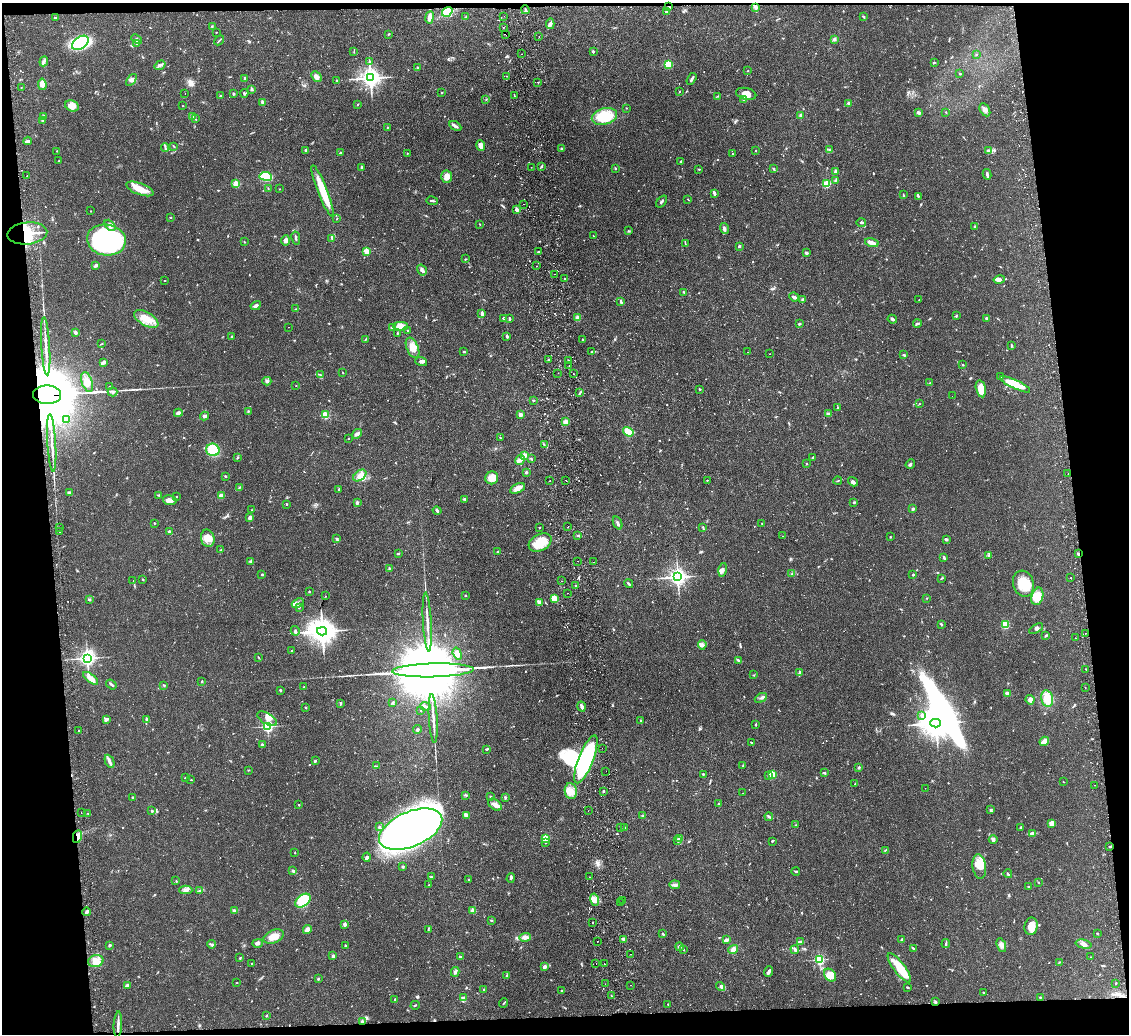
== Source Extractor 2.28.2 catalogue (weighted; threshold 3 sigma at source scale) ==
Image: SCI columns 57-4564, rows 135-4260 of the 4619 x 4496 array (HDU 1 of 3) = the unmasked area's bounding box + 8 px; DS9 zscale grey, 4 x 4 block average (1 PNG px = mean of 4 x 4 image px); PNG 1131 x 1036 px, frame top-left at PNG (2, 3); each listed source drawn as its Kron ellipse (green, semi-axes under 4 px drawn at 4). Shown black and unused: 11% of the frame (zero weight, under 2 of 3 exposures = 3% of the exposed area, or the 3 px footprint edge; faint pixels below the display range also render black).
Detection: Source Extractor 2.28.2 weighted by HDU 2 'WHT'. Background 0.0815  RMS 0.0057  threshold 0.0255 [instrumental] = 3 sigma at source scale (4.5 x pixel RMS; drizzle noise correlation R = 1.50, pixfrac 1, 0.05/0.05 arcsec/px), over >= 5 px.
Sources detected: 977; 6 too faint to see at this stretch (4 x 4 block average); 4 inside a brighter object's white glare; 21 cosmic-ray / hot-pixel residue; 3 long thin detections or spike segments (spike, bleed or trail) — neither listed nor drawn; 25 coinciding with a brighter row at this scale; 26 inside a brighter listed object's ellipse — not listed separately; of the other 892, all 500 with FLUX_AUTO >= 1.66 (the completeness limit of this list) listed and drawn (392 fainter detections not listed), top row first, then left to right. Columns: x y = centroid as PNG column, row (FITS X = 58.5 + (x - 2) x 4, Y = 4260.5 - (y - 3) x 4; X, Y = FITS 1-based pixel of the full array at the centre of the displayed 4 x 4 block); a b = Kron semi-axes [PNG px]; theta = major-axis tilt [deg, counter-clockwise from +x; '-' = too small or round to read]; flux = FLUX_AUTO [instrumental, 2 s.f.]
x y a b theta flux
669 7 3 2 - 4.4
756 7 3 3 - 6.6
525 10 4 2 - 4.1
447 12 5 4 - 90
667 12 4 3 - 5.6
504 16 2 2 - 2
863 16 3 2 - 3.2
429 17 6 3 82 23
466 17 3 2 - 3.2
55 18 2 2 - 5.3
550 24 5 4 - 9.9
212 26 2 2 - 2.2
504 27 2 2 - 2.9
216 32 2 2 - 3.8
389 34 3 2 - 2.6
506 35 2 2 - 2
539 37 2 2 - 2.4
136 39 6 2 -45 7.8
834 39 3 3 - 6.2
219 40 5 2 - 3.3
80 43 9 6 35 280
136 44 2 2 - 3.4
354 51 3 2 - 1.8
593 51 2 2 - 12
521 54 2 2 - 4.3
976 55 2 2 - 1.7
44 61 5 2 - 6.6
369 62 2 2 - 2.5
934 62 2 2 - 2.4
668 64 2 2 - 180
160 65 6 2 34 9.3
417 68 3 2 - 3.8
748 71 2 2 - 3.4
960 74 2 2 - 2
506 76 2 2 - 7.3
316 77 6 3 -46 19
244 78 2 2 - 3.4
370 78 3 3 - 2600
692 79 6 2 59 9
131 80 7 3 54 7.9
337 80 2 2 - 1.7
538 82 2 2 - 3.2
42 84 6 3 -83 23
21 88 2 2 - 1.9
251 89 3 2 - 5.8
680 91 2 2 - 2.1
244 93 4 3 - 4.5
442 93 2 2 - 2.2
185 94 2 2 - 1.7
233 94 3 2 - 4
746 94 10 6 -12 30
221 96 3 2 - 5.4
514 96 2 2 - 2.7
717 96 2 2 - 2.3
486 99 2 2 - 1.9
744 99 3 2 - 2.2
262 102 4 3 - 4.9
849 103 2 2 - 7.1
357 104 2 2 - 2
72 106 7 5 -25 33
183 106 2 2 - 1.7
626 108 2 2 - 2.1
985 110 7 4 -59 12
918 112 3 3 - 7.7
946 112 2 2 - 1.9
800 115 2 2 - 6.1
193 116 2 2 - 65
604 116 13 8 15 120
44 117 2 2 - 36
195 119 2 2 - 3.7
43 120 4 2 - 2.3
455 126 6 2 -31 9.9
387 127 2 2 - 1.8
28 141 4 3 - 6.3
481 145 5 4 - 17
173 146 3 2 - 2.5
165 147 4 2 - 4
562 149 3 3 - 4.2
829 150 2 2 - 2.2
57 151 2 2 - 2
306 151 4 2 - 3.5
756 151 2 2 - 2.6
989 151 4 2 - 4.7
340 152 3 2 - 2.7
407 153 2 2 - 5.5
732 154 2 2 - 1.9
58 161 3 2 - 2
681 161 3 2 - 3.6
362 167 3 2 - 3
531 167 2 2 - 1.9
541 167 3 2 - 3.5
615 168 3 2 - 2.1
699 169 2 2 - 2.9
774 169 2 2 - 4.2
836 171 4 3 - 6.4
987 174 5 2 - 7.1
27 176 2 2 - 3.2
266 176 6 4 -7 170
447 177 6 5 - 23
835 181 3 2 - 2.2
236 184 2 2 - 130
827 184 2 2 - 220
268 188 2 2 - 1.7
140 189 14 5 -21 47
279 189 2 2 - 2.1
322 191 27 5 -69 96
714 193 4 2 - 10
903 195 3 2 - 2.8
918 196 3 2 - 3.8
688 199 3 2 - 1.7
432 201 6 2 -10 6.2
661 202 7 2 50 5.1
524 204 2 2 - 1.7
516 209 3 2 - 18
91 211 2 2 - 1.8
170 217 3 2 - 2.1
337 219 2 2 - 1.9
861 222 5 2 - 5.1
480 224 2 2 - 2.1
110 225 6 4 -46 12
975 226 2 2 - 8.4
724 229 5 3 - 8.4
628 231 3 2 - 3.1
27 233 20 11 5 98
593 236 2 2 - 2.9
296 238 6 2 -78 5.1
332 238 2 2 - 3.2
106 240 19 15 -10 660
286 241 5 3 - 12
244 242 2 2 - 1.7
685 243 4 2 - 2.9
872 243 7 3 -15 27
739 246 2 2 - 5.5
367 251 2 2 - 140
538 252 3 2 - 4
806 253 4 3 - 4.9
465 259 2 2 - 2.8
96 265 4 3 - 5.2
536 266 2 2 - 3.3
422 270 6 3 -58 8.6
554 274 2 2 - 3.4
564 279 2 2 - 10
999 279 6 3 14 15
165 280 2 2 - 1.7
684 292 3 2 - 4.7
794 297 5 2 - 13
803 300 4 2 - 9.4
919 300 2 2 - 2.1
621 302 4 2 - 4.4
256 306 5 3 - 9.9
296 309 3 2 - 2.1
482 313 3 2 - 11
956 316 4 2 - 3.1
503 318 2 2 - 4.6
577 318 2 2 - 69
986 318 2 2 - 12
146 319 13 6 -30 51
509 319 2 2 - 6.8
892 319 5 3 - 6
799 324 4 2 - 3.6
917 324 4 2 - 7.7
401 326 7 4 1 29
288 327 2 2 - 1.8
392 328 3 2 - 4.4
407 330 2 2 - 2.5
75 332 3 3 - 6.5
397 333 2 2 - 3.2
507 336 3 2 - 5.9
232 337 2 2 - 2.4
365 339 3 2 - 2.6
582 339 2 2 - 1.8
101 344 3 2 - 2.1
46 346 29 2 -86 35
1012 346 3 2 - 4
412 348 10 6 -67 34
464 352 2 2 - 4.2
592 352 4 2 - 4.2
748 352 2 2 - 1.7
770 354 2 2 - 2
904 355 3 2 - 3.8
548 360 4 2 - 6.3
568 360 2 2 - 1.7
421 361 6 3 -18 9.1
103 362 4 2 - 16
963 365 2 2 - 2.5
569 366 2 2 - 2.4
343 373 3 2 - 1.8
558 373 2 2 - 1.9
573 374 2 2 - 2.3
320 375 3 2 - 2.4
1001 377 3 2 - 4.5
267 381 4 3 - 6
87 382 10 5 -71 28
930 383 2 2 - 1.7
1015 384 16 4 -25 83
296 386 2 2 - 2.1
109 387 2 2 - 1.9
700 389 3 2 - 2.4
981 389 9 5 -77 47
113 392 5 4 - 9.5
579 393 3 2 - 2.7
47 395 14 9 -1 62000
952 396 2 2 - 2.6
533 400 3 2 - 2.1
919 404 2 2 - 1.7
838 408 3 2 - 1.9
248 411 2 2 - 2
178 413 4 3 - 8.7
520 414 3 3 - 14
828 414 4 3 - 6.2
325 415 2 2 - 180
204 416 4 3 - 7
67 419 4 3 - 5.8
565 422 2 2 - 100
628 432 6 3 -35 38
357 434 5 3 - 9.4
348 438 2 2 - 3.1
500 438 2 2 - 3
52 443 29 2 -87 33
544 445 2 2 - 1.7
213 450 7 6 - 97
524 455 2 2 - 82
238 457 4 2 - 3.6
531 458 3 2 - 2.8
812 458 3 2 - 3.1
520 460 5 3 - 9.4
807 464 2 2 - 2.1
910 464 5 2 - 5.7
526 472 2 2 - 11
1068 474 2 2 - 2.7
360 475 7 4 37 32
225 476 2 2 - 2.6
492 478 6 6 - 37
566 480 2 2 - 16
707 480 2 2 - 1.7
838 480 4 2 - 2.4
550 481 2 2 - 2.8
853 482 5 3 - 11
239 487 3 2 - 2.9
517 488 8 4 27 19
339 489 3 2 - 3.4
69 493 3 2 - 11
159 495 3 2 - 2.8
221 496 3 3 - 22
176 497 2 2 - 1.8
464 499 3 2 - 3
170 500 7 5 -10 19
854 502 2 2 - 3.4
357 503 2 2 - 26
287 504 2 2 - 2.9
913 509 2 2 - 22
252 510 3 2 - 2
437 511 4 2 - 6.4
250 517 3 2 - 11
154 523 2 2 - 2.6
618 523 7 2 -66 8
762 524 2 2 - 1.9
568 527 2 2 - 2.2
703 527 2 2 - 1.9
59 528 2 2 - 4
540 528 2 2 - 2.1
169 531 3 2 - 5.1
60 532 2 2 - 5.6
578 535 3 2 - 3.7
783 536 2 2 - 1.9
891 537 2 2 - 1.8
208 538 9 6 -77 30
336 539 3 3 - 4.2
946 539 2 2 - 9.3
540 542 12 8 29 79
221 550 2 2 - 2.3
497 552 2 2 - 3.1
398 553 3 2 - 2.9
1079 554 3 2 - 3.4
989 555 3 2 - 4.3
944 558 4 2 - 7.5
251 561 3 2 - 4
578 561 2 2 - 2
593 562 2 2 - 2.7
389 568 3 2 - 2.4
722 570 7 3 78 12
262 574 2 2 - 8.3
792 574 3 2 - 2.7
913 575 2 2 - 3.1
678 577 3 3 - 1700
942 578 3 2 - 2.3
1071 578 2 2 - 1.9
143 579 2 2 - 2.6
133 581 2 2 - 2.7
561 581 2 2 - 2.5
629 584 5 2 - 5.2
1023 584 13 10 -73 91
576 585 2 2 - 4
309 592 2 2 - 6.9
567 593 2 2 - 2.1
465 595 2 2 - 7.8
326 596 2 2 - 1.9
1037 596 9 5 74 61
555 598 4 3 - 39
927 598 2 2 - 1.8
89 599 2 2 - 11
539 602 4 3 - 7.9
298 603 6 3 24 8.7
299 607 3 2 - 1.8
427 622 29 2 -87 28
941 624 3 2 - 4.6
1005 625 4 3 - 30
1036 629 7 3 30 9
295 631 5 2 - 6.3
322 631 5 4 - 5600
1085 633 2 2 - 1.7
1046 636 3 2 - 3
1076 638 2 2 - 3.3
702 645 5 4 - 9.2
291 651 3 2 - 2.1
457 654 6 3 -71 15
258 657 3 2 - 1.8
87 658 3 3 - 1500
738 660 3 2 - 5.5
1086 669 2 2 - 2.4
433 670 41 7 1 100000
800 672 3 2 - 4.4
754 675 2 2 - 2.2
91 678 9 4 -38 26
202 682 2 2 - 2.6
111 684 6 2 -36 5.7
164 685 3 2 - 1.8
303 687 2 2 - 2.3
1085 687 2 2 - 2.1
280 690 2 2 - 12
1007 693 2 2 - 42
761 698 6 2 32 6.2
1047 699 8 6 -79 52
1030 700 5 4 - 11
341 703 3 2 - 3.6
393 703 2 2 - 2.2
426 706 5 2 - 6.9
581 707 5 2 - 14
306 708 3 2 - 2.2
421 711 2 2 - 4.6
922 715 2 2 - 2.6
106 719 4 2 - 7.9
146 719 3 2 - 3.4
267 719 11 5 -31 21
433 719 24 2 -86 26
641 721 3 2 - 2.5
936 723 5 3 - 6900
756 724 4 2 - 2.9
267 726 2 2 - 630
78 730 2 2 - 2.6
417 730 4 2 - 5.7
1044 741 5 2 - 42
752 742 2 2 - 4
262 744 3 2 - 4.4
602 748 2 2 - 3.5
487 749 4 2 - 4.2
586 759 25 7 69 630
109 761 7 3 -66 12
315 761 3 2 - 4.9
376 766 3 2 - 3
743 766 3 2 - 3
859 767 3 2 - 3.3
249 770 2 2 - 1.8
606 771 2 2 - 3
825 773 4 2 - 3.7
703 774 2 2 - 9.6
772 775 3 2 - 62
769 776 3 2 - 4.7
185 778 2 2 - 2.4
191 780 2 2 - 4.5
1063 782 2 2 - 3.1
855 784 2 2 - 2.6
1095 785 2 2 - 1.8
925 788 2 2 - 4.1
571 791 8 6 -82 28
603 791 3 2 - 3.6
743 793 2 2 - 2.5
465 795 3 2 - 2.8
132 797 3 2 - 1.9
490 797 2 2 - 2.5
505 798 3 2 - 3.4
719 804 2 2 - 11
299 805 2 2 - 2.5
495 805 7 5 -36 19
991 810 3 2 - 3.5
152 811 2 2 - 5.4
588 811 2 2 - 3.3
81 813 2 2 - 3.3
88 813 2 2 - 1.9
466 816 4 3 - 5.6
642 816 2 2 - 2.8
769 817 4 2 - 3.6
1052 824 3 3 - 28
796 825 3 2 - 2.8
379 827 2 2 - 3.8
625 827 2 2 - 2.1
1020 827 2 2 - 4.1
621 828 2 2 - 1.7
411 829 33 17 23 5100
1032 833 4 2 - 8.7
77 837 6 3 80 17
545 838 2 2 - 140
680 838 4 3 - 7
993 839 4 2 - 5.8
677 841 2 2 - 2.7
772 841 3 2 - 3.6
546 843 2 2 - 2.2
1110 846 2 2 - 3.4
885 850 3 2 - 2.4
295 852 2 2 - 1.7
367 857 4 3 - 7.8
979 866 12 7 -82 35
403 867 2 2 - 4.4
293 871 3 2 - 5
796 871 4 2 - 3.2
1008 874 4 2 - 3.1
431 877 2 2 - 3.7
590 877 2 2 - 5.7
511 878 5 2 - 5.4
469 879 2 2 - 2.8
176 881 2 2 - 1.7
1038 882 2 2 - 2
429 885 2 2 - 2
675 885 5 3 - 7.3
1028 887 2 2 - 3
186 890 6 2 -2 8.1
200 891 4 2 - 4.2
594 900 6 4 -77 17
622 900 2 2 - 2
303 901 9 5 37 130
620 902 2 2 - 2.7
235 911 4 3 - 12
473 911 2 2 - 72
87 912 4 2 - 9.5
491 920 2 2 - 4.5
593 922 2 2 - 5
345 924 2 2 - 36
1031 926 9 6 79 35
307 930 4 3 - 21
428 930 3 2 - 2.8
1097 933 2 2 - 1.8
663 934 3 2 - 3.6
274 936 11 6 20 34
525 937 6 4 3 14
624 939 4 2 - 10
726 940 3 2 - 13
902 940 3 3 - 6
597 941 2 2 - 3.1
800 942 3 2 - 13
257 943 5 3 - 8.4
211 944 4 2 - 5.6
946 944 4 2 - 4.7
1083 944 8 3 -13 12
110 945 3 2 - 4.9
345 945 2 2 - 2.5
1001 945 7 3 -71 14
679 947 4 3 - 7.6
913 948 4 2 - 2.9
795 949 4 3 - 6.9
684 950 2 2 - 1.9
733 950 5 4 - 15
630 954 2 2 - 2.1
333 956 2 2 - 27
460 957 4 2 - 6.5
1090 957 2 2 - 1.8
240 958 3 2 - 2.4
819 960 2 2 - 470
96 961 8 6 14 28
1059 962 2 2 - 1.7
251 964 2 2 - 1.9
596 964 2 2 - 1.7
604 964 2 2 - 2.1
544 967 3 2 - 14
899 968 18 5 -53 79
455 972 5 3 - 7
769 972 5 3 - 8.7
507 975 3 2 - 3.9
830 975 7 5 -51 38
318 979 2 2 - 11
237 983 2 2 - 1.7
1116 983 2 2 - 7.3
605 984 2 2 - 1.9
127 985 3 2 - 13
631 985 2 2 - 1.8
721 986 5 4 - 8.4
907 987 3 2 - 2.5
484 990 2 2 - 9
561 990 3 2 - 2.2
984 992 4 2 - 2.4
611 996 3 2 - 3.1
1040 997 2 2 - 2.6
463 998 3 2 - 4
395 999 2 2 - 9.3
935 1002 3 3 - 4.7
504 1003 5 2 - 3.2
668 1004 2 2 - 3.2
415 1005 5 2 - 3
267 1015 3 2 - 2.4
362 1022 2 2 - 8.9
118 1024 13 2 87 14
Overlapping masked pixels (flux is a lower limit): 10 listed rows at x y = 669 7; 447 12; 429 17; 27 233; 47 395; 1079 554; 77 837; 1110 846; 935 1002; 362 1022
Diffuse or blended objects may show on this block-average render without a row.